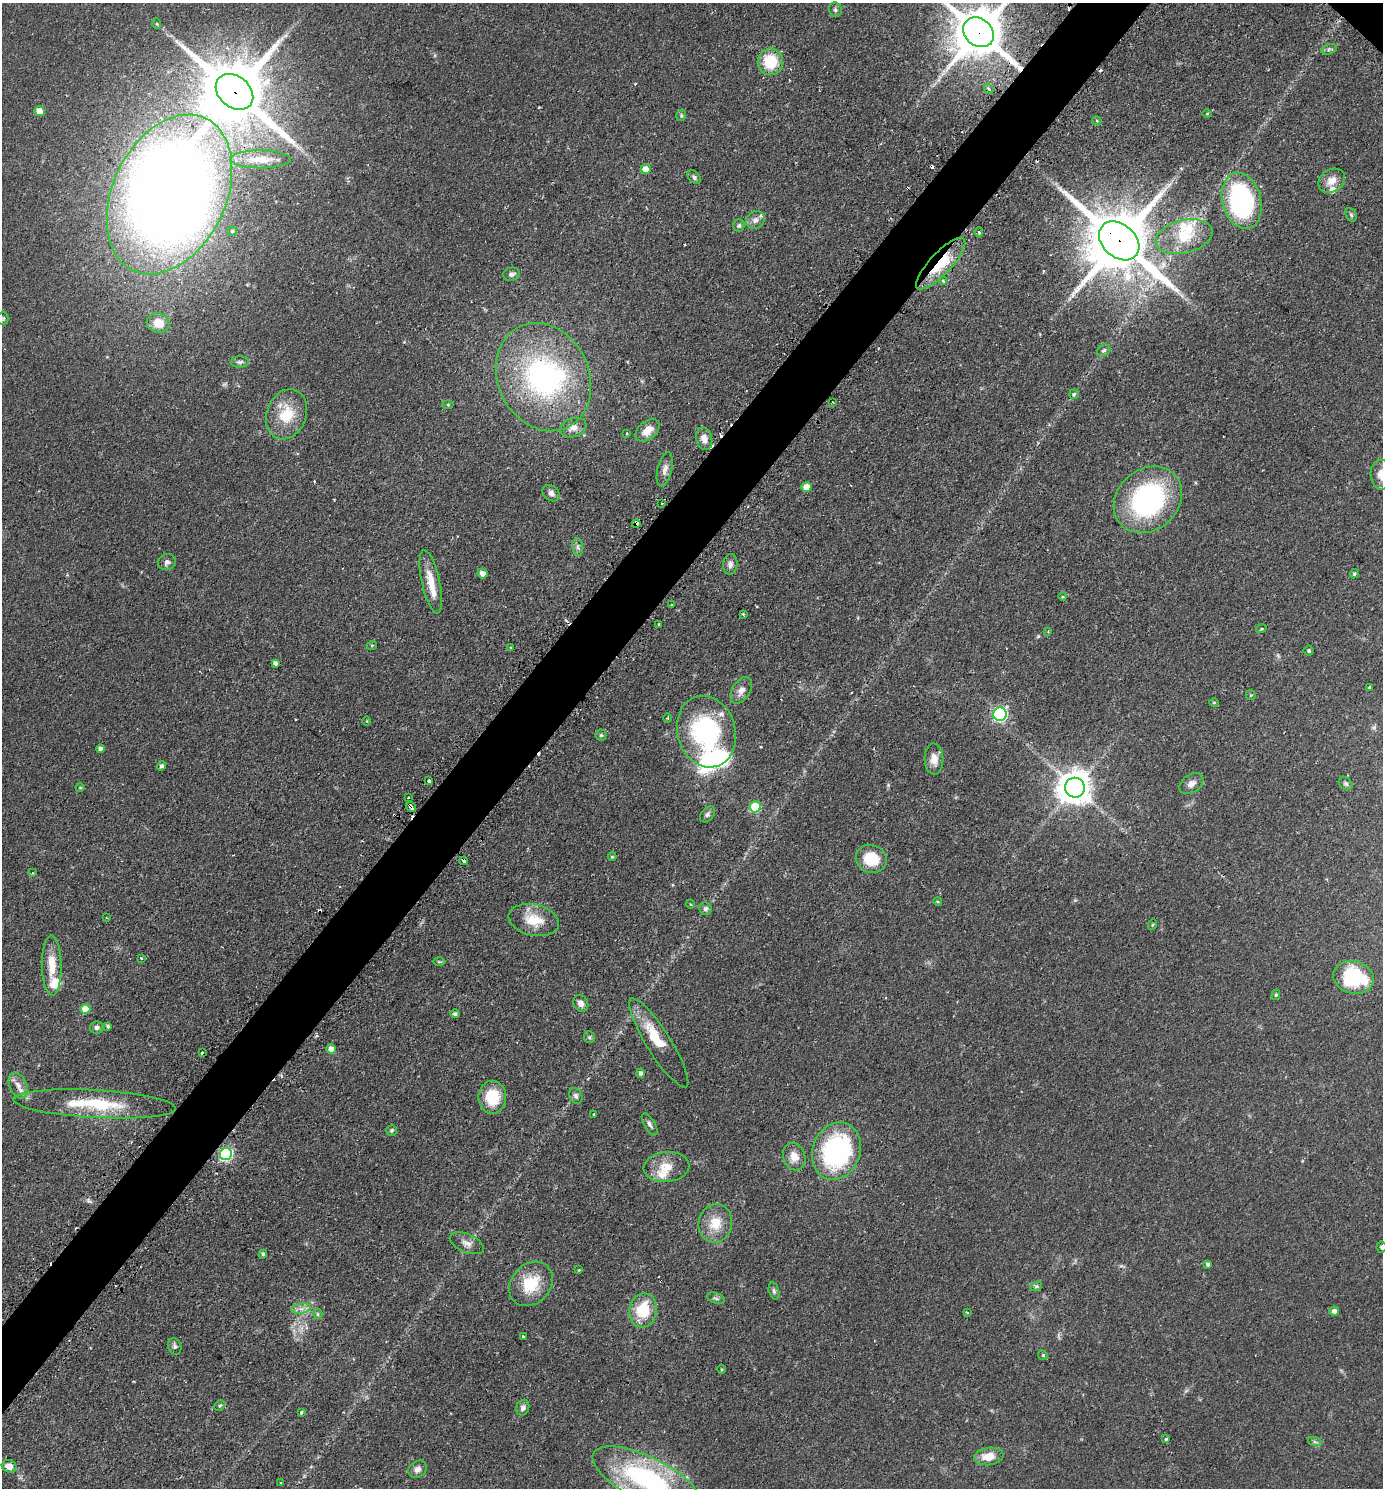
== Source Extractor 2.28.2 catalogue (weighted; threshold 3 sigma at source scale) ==
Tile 7 of 4 x 4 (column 3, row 2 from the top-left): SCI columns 3078-4458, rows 3006-4491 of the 6013 x 6010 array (HDU 1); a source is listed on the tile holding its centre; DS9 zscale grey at full resolution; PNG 1385 x 1490 px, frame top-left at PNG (2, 3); each listed source drawn as its Kron ellipse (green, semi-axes under 4 px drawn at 4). Shown black and unused: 5% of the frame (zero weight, under 2 of 3 exposures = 3% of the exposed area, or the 3 px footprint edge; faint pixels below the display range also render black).
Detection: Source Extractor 2.28.2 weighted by HDU 2 'WHT'; one run over the whole footprint, this tile lists its part. Background 0.0809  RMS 0.0053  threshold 0.0237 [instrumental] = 3 sigma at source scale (4.5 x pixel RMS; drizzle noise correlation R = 1.50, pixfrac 1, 0.05/0.05 arcsec/px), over >= 5 px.
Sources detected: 180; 1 too faint to see at this stretch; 2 inside a brighter object's white glare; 19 cosmic-ray / hot-pixel residue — neither listed nor drawn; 9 inside a brighter listed object's ellipse — not listed separately; the other 149 listed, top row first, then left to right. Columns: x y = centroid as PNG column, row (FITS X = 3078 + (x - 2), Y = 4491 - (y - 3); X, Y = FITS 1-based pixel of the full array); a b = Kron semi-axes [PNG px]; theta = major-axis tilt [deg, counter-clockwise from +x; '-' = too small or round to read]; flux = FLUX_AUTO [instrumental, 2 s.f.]
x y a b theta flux
835 10 7 6 - 1.2
157 24 5 3 - 0.61
979 32 16 13 -41 3100
1329 49 8 5 16 1.1
770 62 13 12 - 19
989 89 5 3 - 1.7
234 92 21 15 -41 5000
39 111 5 5 - 7.2
1207 114 5 3 - 0.52
681 115 6 4 73 0.76
1097 121 5 3 - 0.53
260 159 30 9 0 8.3
645 169 5 5 - 5.2
694 177 8 5 -47 1.3
1332 181 14 11 33 5.3
169 194 84 56 64 940
1242 201 28 19 -76 85
1351 215 7 5 -68 0.96
755 220 10 8 36 2.9
739 226 6 5 - 1
232 231 5 5 - 0.83
979 232 4 3 - 0.99
1184 237 29 16 14 15
1119 241 23 16 -41 4900
941 264 34 11 47 21
511 274 8 6 13 1.9
943 281 4 3 - 2.2
3 318 6 5 - 0.84
158 323 11 10 - 8.7
1104 350 7 5 33 1.2
240 362 9 5 1 1.5
543 377 56 45 -64 110
1074 394 5 4 - 0.82
833 402 3 2 - 0.7
448 405 5 3 - 0.52
286 414 26 20 69 17
573 428 13 9 18 3.9
647 430 14 9 41 6.1
627 433 3 3 - 0.51
704 439 11 8 -75 3.8
665 469 17 7 77 3.5
1381 475 15 10 -89 5.5
806 487 5 5 - 7.3
551 493 9 7 -39 2.2
1148 500 37 30 41 87
662 503 2 2 - 0.55
636 524 4 3 - 13
578 547 9 5 -83 1.6
167 562 9 8 - 2
730 564 10 7 84 2.3
482 573 5 5 - 3.4
1354 574 5 4 - 0.83
431 582 32 9 -78 10
1063 597 4 3 - 0.46
672 605 3 2 - 0.58
743 614 4 3 - 0.66
659 624 3 3 - 1
1261 629 5 3 - 0.65
1048 632 3 3 - 0.37
372 645 5 3 - 0.56
510 647 3 2 - 0.6
1309 651 5 5 - 0.82
275 663 4 4 - 1.8
1369 687 3 3 - 1.1
741 690 14 9 59 3.8
1251 695 5 5 - 0.63
1214 703 5 3 - 0.53
1000 714 7 6 - 100
668 718 4 3 - 0.52
367 721 5 3 - 0.44
706 732 36 29 -73 71
601 735 5 5 - 0.85
100 749 4 4 - 1.7
934 759 16 9 -88 5.1
162 766 4 4 - 1.5
429 780 3 3 - 1.9
1191 784 13 9 35 3
1346 784 7 6 - 1.2
80 788 4 4 - 0.55
1075 788 10 10 - 1000
408 797 3 2 - 0.81
411 807 6 3 -53 4.5
755 807 5 5 - 17
707 814 9 6 49 1.4
612 857 4 4 - 0.5
871 859 15 14 - 16
464 861 4 3 - 2.3
32 873 4 2 - 0.5
938 902 4 3 - 0.55
690 904 4 3 - 0.5
705 909 6 6 - 1.6
106 918 3 2 - 0.44
534 920 26 15 -12 12
1152 925 5 3 - 0.47
141 958 3 3 - 0.92
439 962 6 4 -1 0.7
52 965 30 10 -89 11
1353 977 20 16 -14 35
1276 995 5 4 - 0.66
581 1003 9 7 -60 2.9
85 1009 5 5 - 7.5
455 1014 5 4 - 1.3
108 1026 4 4 - 1.1
97 1027 6 6 - 1.4
589 1037 6 5 - 0.78
659 1043 52 12 -58 15
331 1049 5 5 - 4
202 1053 3 3 - 2.4
640 1073 5 4 - 1.5
18 1085 14 8 -65 3.7
576 1096 8 6 -63 1.7
492 1097 16 14 90 16
95 1104 81 14 -3 32
594 1114 3 2 - 0.74
650 1124 12 5 -60 1.8
392 1130 5 5 - 1.1
836 1151 29 24 70 80
226 1154 6 6 - 73
794 1157 14 11 -71 5.9
667 1167 23 15 5 10
715 1223 19 16 77 11
467 1243 18 9 -23 3.6
1381 1247 6 5 - 1
263 1254 4 4 - 1
1208 1264 3 3 - 1.1
579 1270 3 3 - 0.4
531 1284 24 19 48 18
1036 1286 6 4 26 0.79
774 1291 9 5 -75 1.2
716 1298 9 5 -20 1.2
301 1308 10 5 9 2.5
643 1310 17 14 79 20
1334 1311 5 4 - 2.5
967 1312 4 3 - 0.54
318 1314 5 4 - 0.7
523 1336 3 2 - 0.75
175 1346 8 6 -69 1.5
1043 1355 5 4 - 0.66
721 1369 4 3 - 0.53
220 1406 6 5 - 0.86
523 1408 8 6 66 2
301 1412 3 3 - 0.73
1166 1439 4 3 - 1.4
1315 1442 7 4 -18 0.99
989 1456 15 8 8 7.1
9 1466 7 6 - 3.8
417 1469 10 8 36 2.3
647 1479 59 22 -26 95
281 1483 2 2 - 0.48
Overlapping masked pixels (flux is a lower limit): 8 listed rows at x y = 979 32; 234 92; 169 194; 1119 241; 941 264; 636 524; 411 807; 464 861
Isophote crosses this tile's border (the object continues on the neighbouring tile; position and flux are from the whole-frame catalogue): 4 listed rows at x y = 979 32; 1381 475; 1381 1247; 647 1479